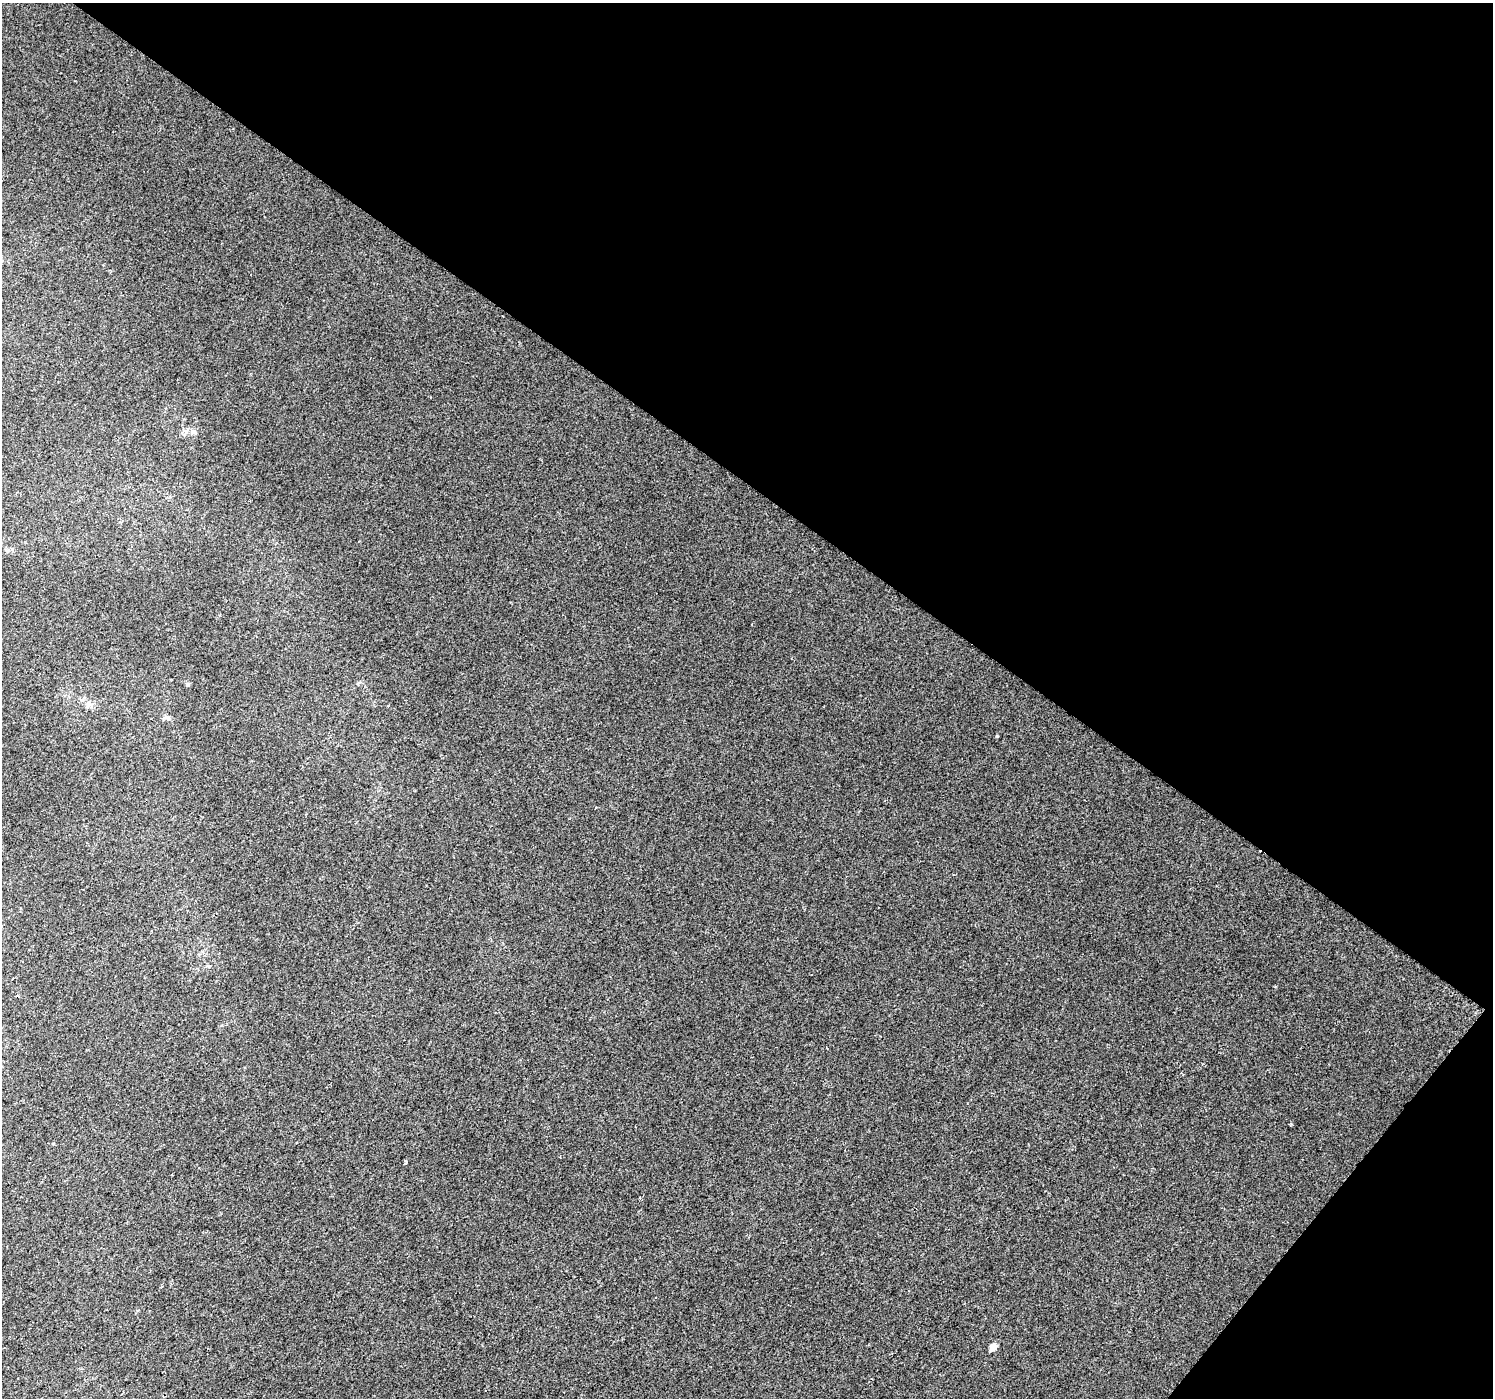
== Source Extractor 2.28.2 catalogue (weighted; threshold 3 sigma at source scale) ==
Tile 8 of 4 x 4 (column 4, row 2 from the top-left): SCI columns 4478-5968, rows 3040-4435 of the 5973 x 6013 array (HDU 1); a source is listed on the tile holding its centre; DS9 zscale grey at full resolution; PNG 1495 x 1400 px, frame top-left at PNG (2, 3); no overlay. Shown black and unused: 38% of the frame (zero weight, under 2 of 3 exposures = <1% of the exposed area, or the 3 px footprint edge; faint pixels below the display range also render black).
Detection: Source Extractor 2.28.2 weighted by HDU 2 'WHT'; one run over the whole footprint, this tile lists its part. Background 0.011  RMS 0.01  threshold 0.0457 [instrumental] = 3 sigma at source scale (4.5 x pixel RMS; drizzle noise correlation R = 1.50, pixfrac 1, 0.0396/0.0396 arcsec/px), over >= 5 px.
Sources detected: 9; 2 cosmic-ray / hot-pixel residue — not listed; the other 7 listed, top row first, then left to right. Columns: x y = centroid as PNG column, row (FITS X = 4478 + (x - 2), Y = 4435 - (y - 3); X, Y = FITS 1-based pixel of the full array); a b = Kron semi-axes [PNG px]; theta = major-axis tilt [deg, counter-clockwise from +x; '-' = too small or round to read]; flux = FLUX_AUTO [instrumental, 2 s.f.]
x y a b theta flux
193 432 9 6 27 3.4
188 684 6 4 14 1.7
88 704 8 6 58 3
168 718 8 6 -16 2.7
997 736 4 3 - 0.8
406 1162 4 3 - 4.1
993 1347 5 5 - 14